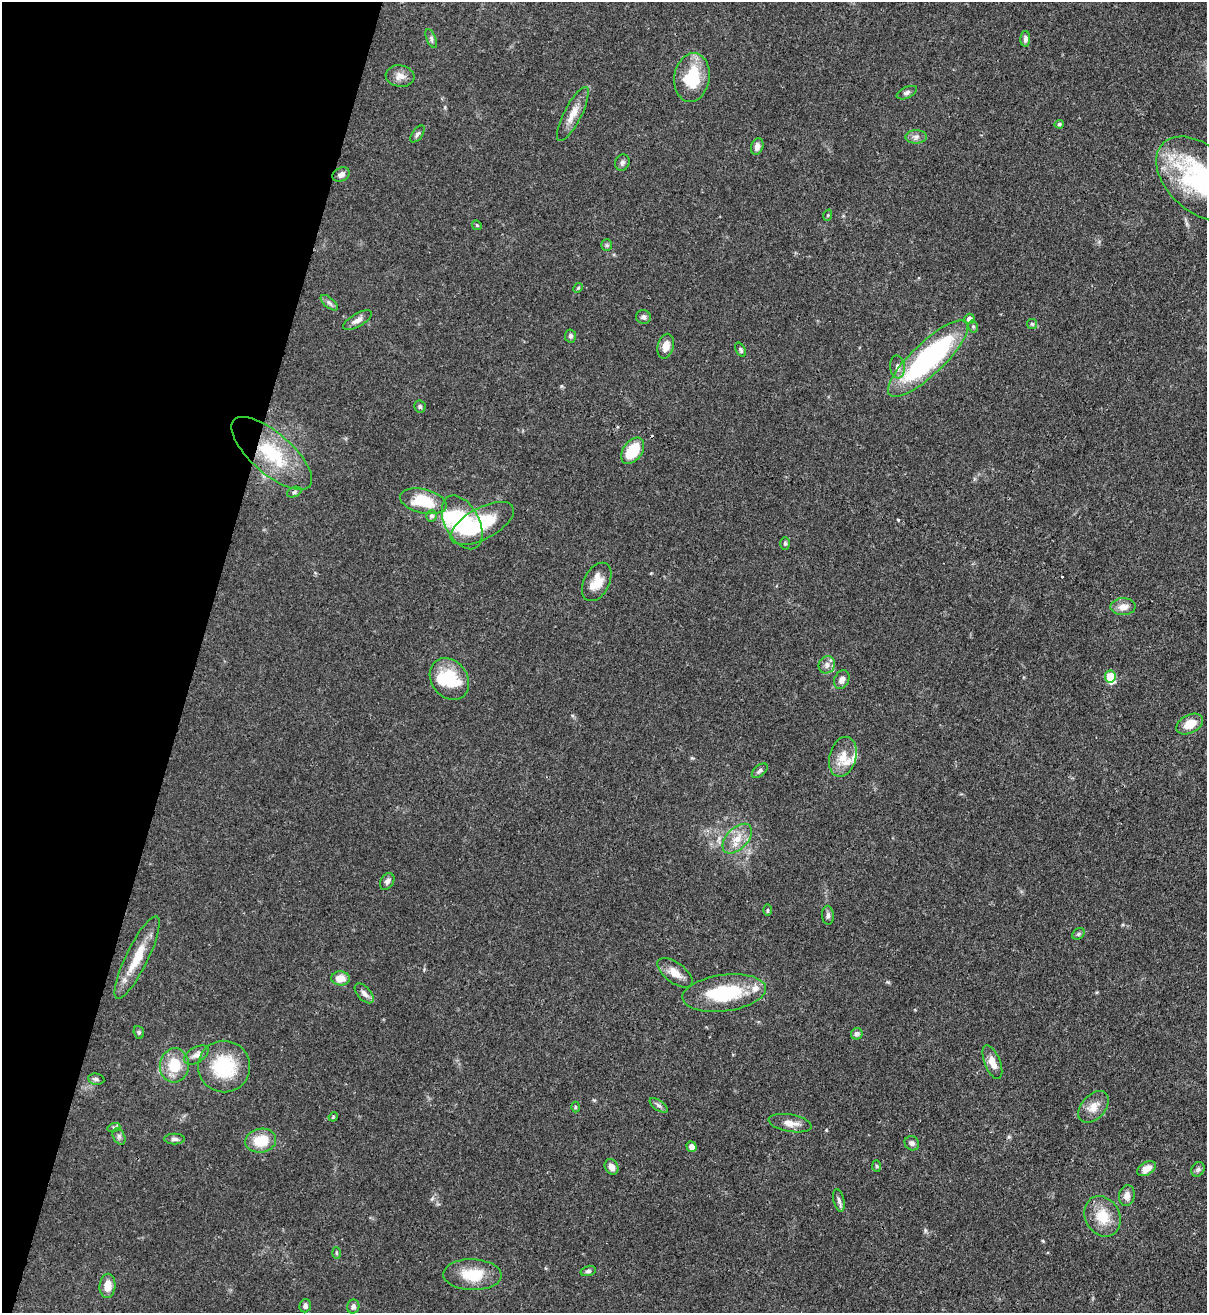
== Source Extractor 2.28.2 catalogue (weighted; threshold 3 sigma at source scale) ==
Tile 9 of 4 x 4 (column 1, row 3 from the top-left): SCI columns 218-1422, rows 1342-2652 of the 5383 x 5308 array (HDU 1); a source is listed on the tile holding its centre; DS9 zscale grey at full resolution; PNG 1209 x 1315 px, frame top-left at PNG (2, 2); each listed source drawn as its Kron ellipse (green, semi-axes under 4 px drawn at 4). Shown black and unused: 16% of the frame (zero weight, under 3 of 4 exposures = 7% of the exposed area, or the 3 px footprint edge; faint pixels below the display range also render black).
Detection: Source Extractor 2.28.2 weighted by HDU 2 'WHT'; one run over the whole footprint, this tile lists its part. Background 0.0825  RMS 0.0039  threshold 0.0176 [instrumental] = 3 sigma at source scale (4.5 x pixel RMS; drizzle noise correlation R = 1.50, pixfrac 1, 0.05/0.05 arcsec/px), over >= 5 px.
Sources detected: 96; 3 inside a brighter object's white glare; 2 cosmic-ray / hot-pixel residue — neither listed nor drawn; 4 inside a brighter listed object's ellipse — not listed separately; the other 87 listed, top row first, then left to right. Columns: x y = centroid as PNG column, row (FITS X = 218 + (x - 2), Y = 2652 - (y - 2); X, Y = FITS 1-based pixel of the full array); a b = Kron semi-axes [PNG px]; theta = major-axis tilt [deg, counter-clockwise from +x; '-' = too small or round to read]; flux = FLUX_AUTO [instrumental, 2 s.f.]
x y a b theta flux
431 39 10 4 -67 0.95
1025 39 8 5 88 1.3
400 76 14 10 -8 3.1
692 77 24 17 81 17
907 93 11 5 24 1.2
573 114 30 9 63 5.3
1059 124 5 4 - 0.71
417 134 10 5 53 0.98
916 137 11 6 1 1.7
757 146 8 6 70 1.9
622 162 8 7 - 1.2
341 175 9 6 29 1.8
1200 179 52 32 -42 54
828 215 5 3 - 0.35
477 225 5 4 - 0.5
607 245 6 5 - 0.67
578 288 5 4 - 0.47
329 303 10 5 -41 1.2
643 317 7 6 - 1.2
969 319 5 5 - 2.6
357 320 16 6 30 2.4
1032 324 5 5 - 0.65
973 326 6 4 -75 0.74
570 336 6 5 - 1
666 346 13 8 76 3.9
740 350 7 4 -61 0.76
928 359 53 16 43 74
897 367 11 7 -83 1.9
420 406 6 6 - 0.83
633 451 15 9 53 14
272 453 50 20 -41 25
294 492 7 5 24 0.83
423 501 24 12 -14 15
432 516 6 5 - 1.2
462 522 29 17 -62 32
482 523 35 15 28 21
785 543 6 5 - 0.85
597 582 20 13 62 6.6
1123 607 12 8 2 3.3
827 665 9 8 - 2.1
1110 676 6 5 - 12
449 679 22 18 -52 17
842 679 10 7 65 2.2
1190 724 14 9 28 5.6
843 757 20 13 74 5.9
760 771 9 5 41 1.1
737 839 18 10 46 5.5
387 881 9 6 60 1.4
768 910 6 4 89 0.49
828 915 9 6 -84 1.2
1078 934 6 5 - 0.75
137 958 45 11 64 11
675 973 20 10 -37 4.9
341 978 9 7 -2 4.9
364 993 12 6 -47 2
724 993 42 18 8 27
139 1032 6 5 - 0.65
857 1034 6 5 - 1.3
196 1055 13 7 31 2.3
992 1062 18 8 -68 4.2
174 1065 17 14 85 12
224 1066 26 25 - 23
96 1079 8 5 -9 0.95
659 1105 10 5 -35 1.1
575 1107 5 3 - 0.46
1093 1107 18 12 48 4.6
333 1117 5 4 - 0.42
790 1123 22 8 -10 3.9
114 1127 6 4 17 0.66
119 1136 9 5 -64 1.1
174 1139 10 5 0 1.2
261 1141 15 12 9 10
912 1143 8 6 -44 1.3
691 1147 5 5 - 2.1
877 1166 6 4 -88 0.55
612 1167 8 6 -61 2.6
1147 1169 10 6 31 3.6
1198 1169 8 6 60 1
1127 1195 10 7 79 2.7
839 1201 11 5 -77 1.3
1103 1216 21 17 -62 9.9
336 1253 6 4 -88 0.51
588 1271 7 5 13 0.97
472 1275 29 15 -2 12
107 1286 12 8 86 4.7
305 1306 7 5 73 1.1
353 1307 7 6 - 1.6
Overlapping masked pixels (flux is a lower limit): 1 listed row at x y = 272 453
Isophote crosses this tile's border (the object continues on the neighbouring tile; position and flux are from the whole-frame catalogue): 1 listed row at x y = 1200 179